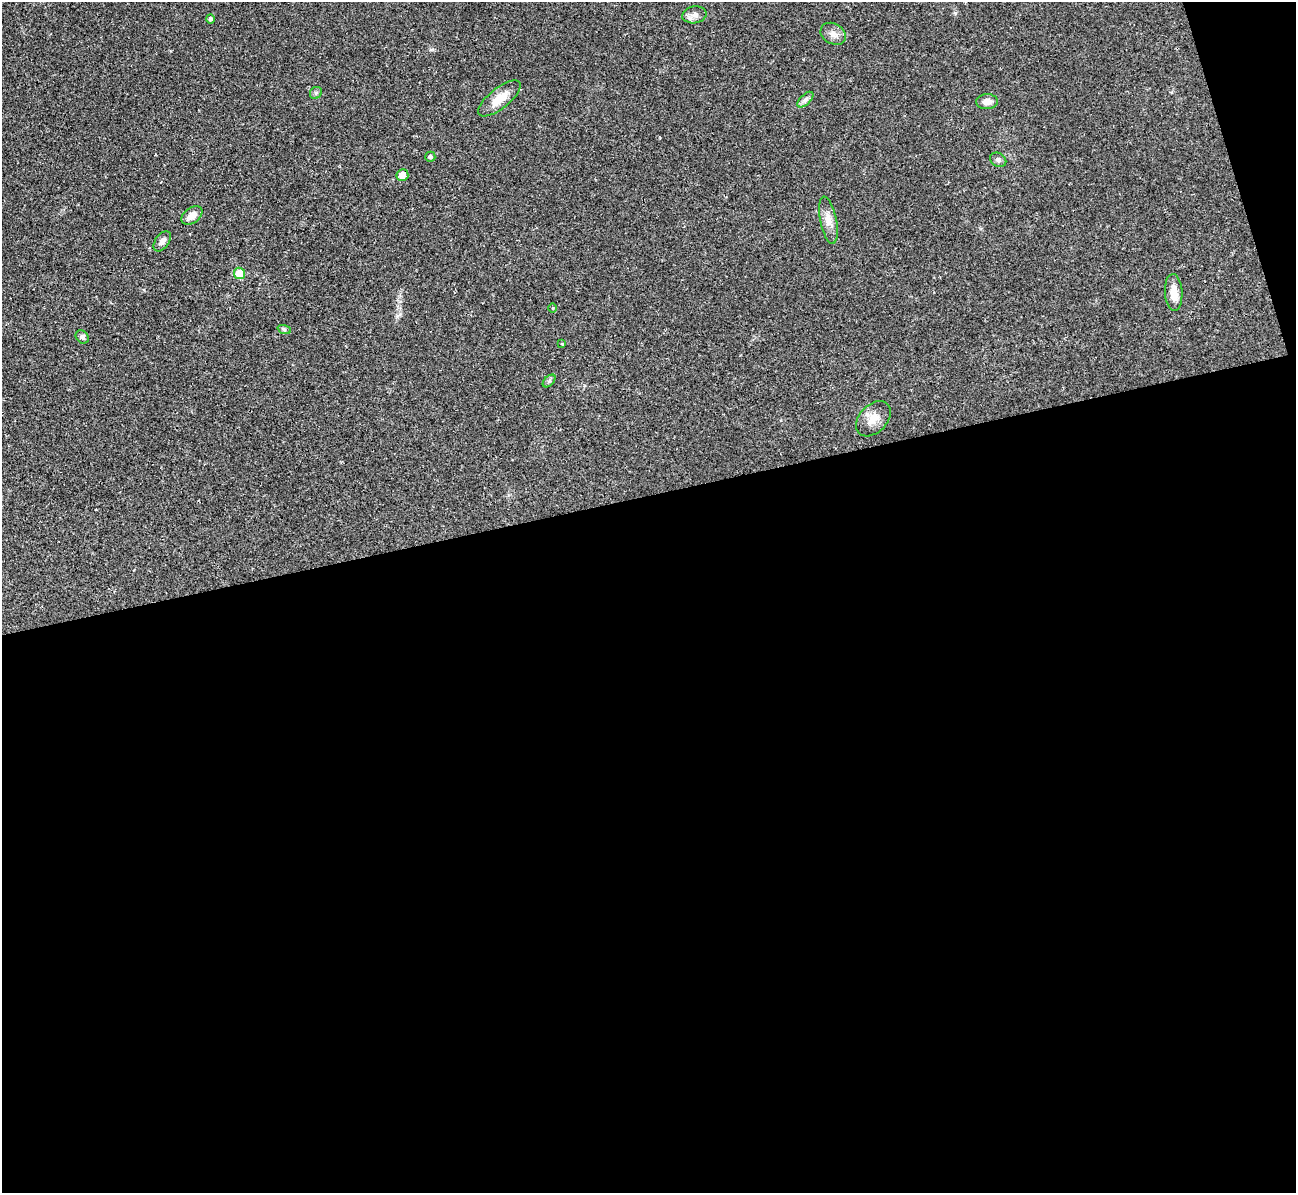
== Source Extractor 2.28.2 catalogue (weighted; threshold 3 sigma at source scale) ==
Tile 16 of 4 x 4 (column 4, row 4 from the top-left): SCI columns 3894-5187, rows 305-1495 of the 5239 x 5221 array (HDU 1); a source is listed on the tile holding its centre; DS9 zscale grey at full resolution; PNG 1298 x 1195 px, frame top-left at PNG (2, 2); each listed source drawn as its Kron ellipse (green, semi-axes under 4 px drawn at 4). Shown black and unused: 60% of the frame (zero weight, under 2 of 3 exposures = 3% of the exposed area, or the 3 px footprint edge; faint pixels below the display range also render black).
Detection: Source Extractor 2.28.2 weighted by HDU 2 'WHT'; one run over the whole footprint, this tile lists its part. Background 0.0282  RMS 0.004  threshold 0.0182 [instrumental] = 3 sigma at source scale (4.5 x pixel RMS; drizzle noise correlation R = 1.50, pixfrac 1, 0.05/0.05 arcsec/px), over >= 5 px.
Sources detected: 21; all 21 listed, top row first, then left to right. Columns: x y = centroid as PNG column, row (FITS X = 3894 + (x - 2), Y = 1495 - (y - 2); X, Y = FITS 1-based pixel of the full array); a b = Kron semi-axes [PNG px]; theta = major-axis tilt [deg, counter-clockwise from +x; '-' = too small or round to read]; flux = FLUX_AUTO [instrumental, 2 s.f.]
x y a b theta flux
694 15 12 8 10 2
210 19 4 4 - 0.9
833 34 13 10 -30 2.7
316 93 6 5 - 0.79
499 98 26 10 39 6.7
805 100 10 5 45 1.3
987 102 11 7 2 2.6
430 157 5 5 - 0.94
998 160 8 6 -32 1
402 175 6 6 - 2.9
192 216 12 7 36 2.9
828 220 24 8 -79 3.9
162 241 11 6 55 1.9
239 273 6 5 - 8.6
1174 292 18 8 -87 4.8
553 308 5 3 - 0.42
284 329 7 4 -19 0.63
82 337 7 5 -46 1
562 344 4 2 - 0.32
549 381 7 4 45 0.74
873 419 20 14 46 4.9